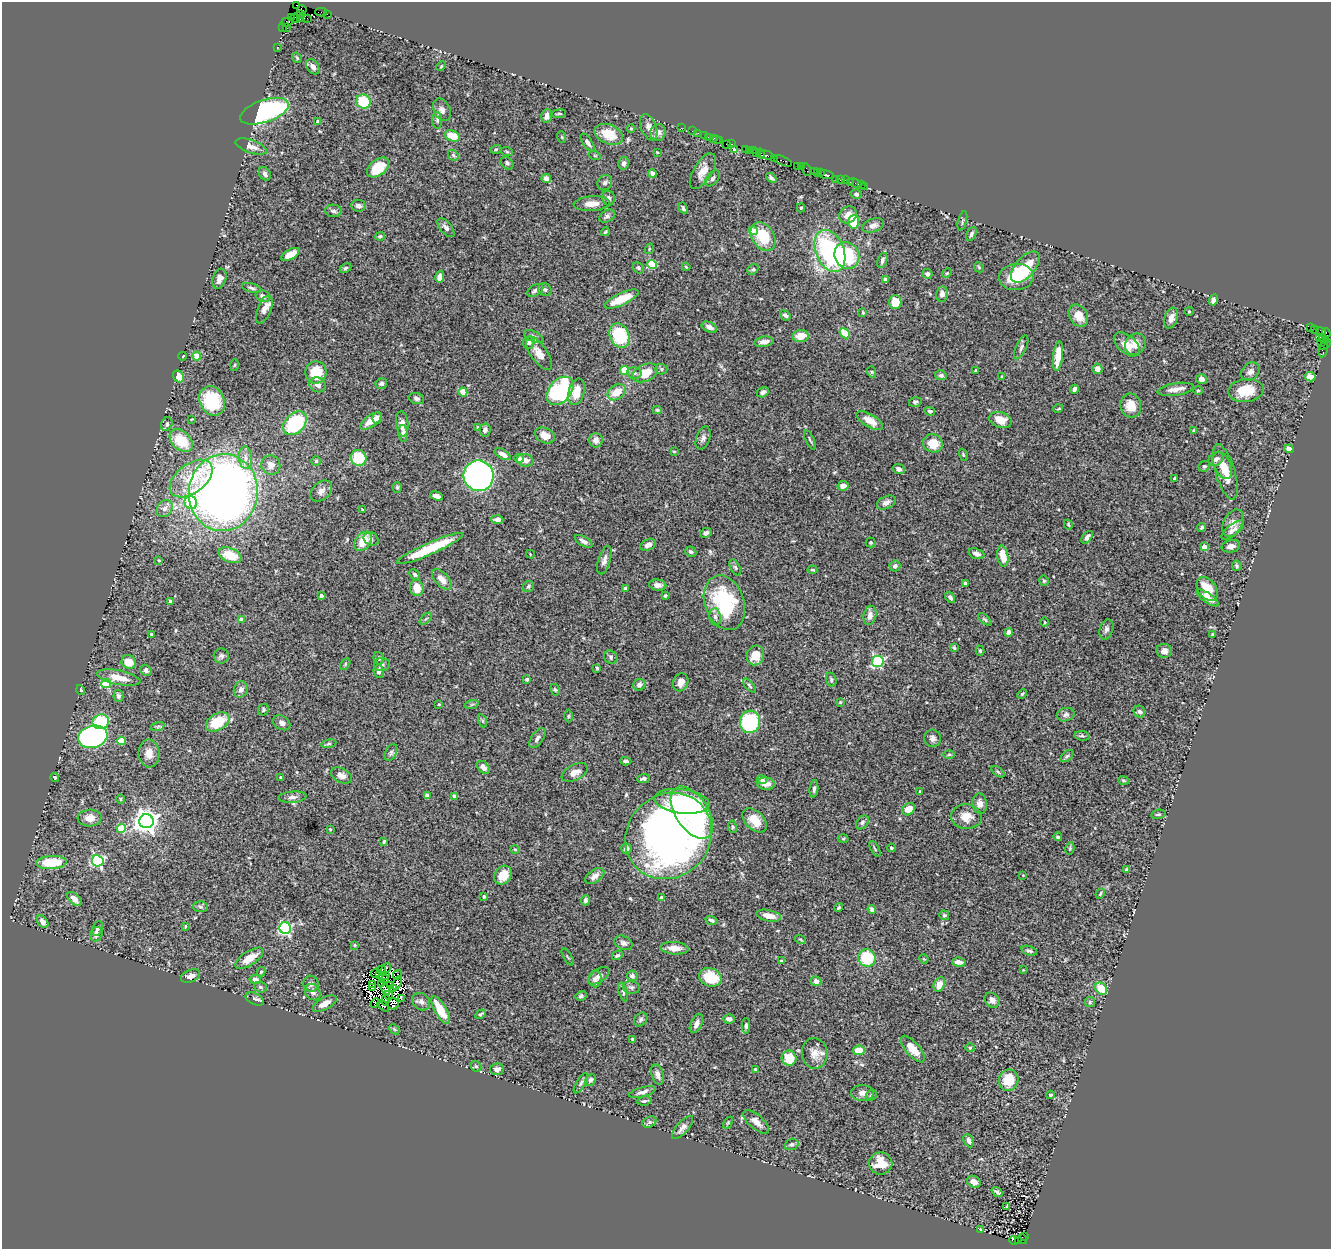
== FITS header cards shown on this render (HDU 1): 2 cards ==
NAXIS1  =                 1329
NAXIS2  =                 1247

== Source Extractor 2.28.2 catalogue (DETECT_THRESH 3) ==
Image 1329 x 1247 px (HDU 1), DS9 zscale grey, 1 PNG px = 1 image px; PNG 1333 x 1251 px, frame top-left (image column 1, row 1247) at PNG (2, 2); each listed source drawn as its Kron ellipse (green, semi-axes under 4 px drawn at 4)
Background 1.26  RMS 0.045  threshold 0.136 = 3 sigma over >= 5 px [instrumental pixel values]
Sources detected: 493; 8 with non-positive FLUX_AUTO (blend fragments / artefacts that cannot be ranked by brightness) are neither listed nor drawn; the other 485 listed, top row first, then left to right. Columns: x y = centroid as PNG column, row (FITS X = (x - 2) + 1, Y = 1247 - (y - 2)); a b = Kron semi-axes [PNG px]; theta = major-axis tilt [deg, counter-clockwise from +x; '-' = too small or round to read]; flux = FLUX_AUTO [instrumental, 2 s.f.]
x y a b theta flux
297 5 3 2 - 38
302 10 4 3 - 91
321 12 6 2 1 110
301 14 4 2 - 41
327 14 2 2 - 28
291 18 3 2 - 56
296 18 5 2 - 68
307 18 2 2 - 20
300 19 4 2 - 54
287 22 6 3 18 140
286 27 3 2 - 0.73
283 28 2 2 - 59
278 47 2 2 - 26
297 58 5 3 - 3.5
441 66 5 3 - 2.7
313 67 8 5 -58 15
363 102 7 7 - 120
442 110 12 8 -63 14
265 111 25 11 19 560
559 114 7 2 5 4.3
547 116 7 5 76 14
437 120 8 5 -86 6.3
318 122 4 4 - 9.4
649 127 14 7 -68 21
631 128 4 4 - 3.4
681 128 2 2 - 38
692 131 2 2 - 29
658 133 8 7 - 16
698 133 2 2 - 31
609 134 15 9 -23 68
704 135 2 2 - 89
452 136 8 5 -21 53
562 137 6 3 -71 3.4
708 137 3 2 - 66
713 138 3 3 - 170
716 139 4 2 - 89
720 141 3 3 - 96
588 142 10 4 -55 10
726 144 2 2 - 35
731 144 2 2 - 45
251 146 16 6 -19 23
496 149 5 3 - 2.7
735 150 4 3 - 6.6
745 150 3 2 - 73
749 150 3 2 - 75
753 151 2 2 - 32
507 152 6 3 -19 3.2
657 152 4 3 - 2.5
757 153 3 3 - 150
760 154 5 3 - 370
453 155 6 4 -48 5.4
766 155 8 4 -14 620
595 156 6 3 -19 3
774 158 2 2 - 18
783 161 10 4 -23 500
507 163 7 5 -45 6.9
624 163 6 5 - 9
798 166 4 3 - 150
801 166 3 2 - 110
378 167 13 7 37 81
807 170 6 2 -72 91
703 171 20 9 59 34
814 171 2 2 - 140
817 172 3 2 - 100
652 173 4 4 - 13
821 173 3 2 - 85
265 174 7 5 -58 9.1
826 175 8 3 -12 450
713 178 9 5 52 7.2
771 178 6 3 -40 7.8
546 179 5 4 - 14
835 179 4 3 - 67
840 179 3 3 - 160
845 180 2 2 - 20
850 182 2 2 - 60
605 183 8 7 - 8
855 183 6 2 -21 26
861 185 4 2 - 16
864 186 2 2 - 24
856 194 5 4 - 6
608 198 7 6 - 10
592 204 18 7 3 31
358 206 7 5 -9 11
683 208 6 4 -62 5.3
801 208 4 4 - 3.5
334 211 8 6 -3 7.4
848 215 9 8 - 24
607 216 8 5 30 8.1
962 221 10 3 75 4.6
854 222 7 5 87 80
873 225 11 6 17 15
446 228 11 5 -50 12
753 231 4 4 - 48
605 232 4 2 - 3.6
971 234 7 5 65 6.7
380 236 5 4 - 5.6
763 236 16 11 -59 96
649 249 5 3 - 2.5
830 251 22 14 -68 470
290 254 10 5 29 34
847 256 14 12 -64 170
882 260 8 4 71 7.9
652 264 5 4 - 160
686 267 4 3 - 3
979 267 5 4 - 4.4
1025 267 19 9 49 120
346 268 6 4 27 4.9
638 268 6 5 - 4.7
753 269 6 5 - 4.9
947 273 5 4 - 3.5
927 274 5 4 - 11
440 277 6 4 77 15
1016 277 17 13 5 84
219 279 10 6 69 17
885 279 4 4 - 19
252 288 10 4 -14 7.5
535 290 8 5 30 9.5
545 290 7 6 - 5.9
942 294 7 6 - 12
263 296 7 5 -22 14
621 299 18 6 25 74
1214 300 5 4 - 14
895 302 7 6 - 53
264 309 15 7 68 21
1189 311 4 4 - 2.9
863 313 3 3 - 3.4
785 315 6 4 -38 10
1078 316 12 9 -57 39
1171 318 11 6 70 19
709 327 8 5 -25 16
1310 327 3 3 - 640
1314 329 3 2 - 24
1321 332 5 4 - 170
845 333 6 4 -43 74
1326 333 5 2 - 120
620 335 13 9 -63 160
534 336 10 5 -27 9.5
801 336 8 6 6 32
1319 338 3 3 - 46
1324 339 5 4 - 230
529 342 6 5 - 8.4
764 342 9 5 8 15
1321 342 3 3 - 71
1127 344 15 9 -41 30
1135 344 11 10 - 30
1325 344 6 3 40 220
1021 347 13 5 66 9.2
1323 349 8 4 77 220
539 353 19 8 -55 30
183 356 4 2 - 1.5
197 356 4 4 - 56
1058 356 15 5 83 59
234 365 5 3 - 3.4
661 369 6 5 - 5.5
1097 369 5 5 - 18
625 370 4 4 - 110
975 370 3 3 - 3.3
316 372 11 10 - 82
872 372 6 3 -71 4.1
1251 372 10 8 43 13
634 373 7 5 -15 8.3
645 373 13 8 24 58
941 375 6 5 - 8.6
178 376 6 5 - 47
1002 377 3 2 - 2.3
1310 377 5 4 - 17
1201 379 6 5 - 9.1
381 384 6 5 - 8.1
318 385 9 7 -27 13
1074 389 4 3 - 9
1175 389 18 6 9 20
1198 390 5 3 - 2.7
1246 390 17 11 4 75
560 391 16 11 49 500
463 392 4 4 - 49
576 392 13 7 75 40
617 392 10 7 35 48
763 392 6 4 33 8.3
416 398 8 5 -18 8
212 401 15 12 -66 150
915 402 6 5 - 5.8
1131 406 12 10 -79 43
1058 409 5 3 - 2.6
657 410 4 4 - 3.8
930 411 5 4 - 6.4
377 418 6 4 86 11
192 419 3 2 - 2.2
870 420 15 6 -31 36
1001 420 11 8 -17 33
371 421 12 6 36 37
295 423 13 9 47 220
167 424 7 5 67 7.7
402 424 12 6 -85 18
478 427 4 3 - 3.7
485 430 6 5 - 8.6
1194 430 3 3 - 6
403 433 8 5 -83 9.3
545 436 10 7 -24 29
703 438 12 6 70 11
181 440 13 9 -43 87
596 440 7 7 - 12
810 440 10 3 -65 4.7
933 443 10 9 - 52
1289 449 4 4 - 13
674 451 3 3 - 3.1
503 454 9 4 -30 19
963 455 6 4 -71 3.4
245 458 11 6 -84 17
359 458 8 7 - 110
519 458 5 4 - 16
1216 459 8 6 36 13
525 460 8 6 -13 15
316 461 4 4 - 4.4
271 465 10 9 - 23
1222 465 14 8 -65 32
1204 466 6 5 - 5
899 469 6 5 - 9.3
1225 472 29 9 -74 55
478 476 15 15 - 970
1175 478 3 3 - 5.7
191 479 24 14 37 99
843 486 6 5 - 17
397 487 5 4 - 4.6
321 491 12 8 43 18
223 493 38 34 84 2400
436 496 6 4 -20 15
191 503 7 6 - 110
886 503 10 6 26 13
165 508 9 7 54 15
363 509 3 2 - 2.9
497 520 6 4 -3 15
1233 523 15 9 64 22
1068 524 5 3 - 3
1202 527 4 4 - 5.5
1233 530 14 5 39 14
706 533 6 4 29 6.7
1087 537 7 4 49 8.6
371 539 8 6 -33 7.8
363 541 11 7 52 55
584 541 10 5 -30 12
871 543 5 5 - 4
648 545 8 5 25 15
1231 546 9 6 11 16
1204 547 4 4 - 35
430 549 36 6 24 120
691 552 6 5 - 7.4
530 554 4 2 - 2
976 554 8 5 -19 12
230 555 12 7 -22 65
1003 556 11 5 -82 48
159 560 4 3 - 2.8
604 560 15 6 73 14
895 566 5 5 - 9.5
1237 566 5 4 - 5.3
735 567 9 4 -63 5.7
812 570 5 3 - 3.8
414 574 6 4 -46 6.6
442 579 12 6 -47 28
1044 581 5 4 - 4.2
965 583 4 4 - 6.1
658 585 8 5 -7 14
528 587 6 5 - 5.6
417 588 8 7 - 35
625 588 4 3 - 13
1207 589 13 9 -54 60
321 596 4 3 - 10
665 596 4 3 - 4.7
950 597 6 4 -53 8.7
1207 598 13 5 -34 23
170 601 4 3 - 6.6
724 603 28 19 -71 250
870 615 10 6 79 17
715 617 9 5 -82 11
426 619 7 3 44 4.3
985 619 8 4 -40 4.8
242 620 4 3 - 20
1045 622 5 3 - 2.7
1106 629 10 6 73 9.4
1009 632 4 4 - 12
151 634 3 3 - 3.5
1213 634 3 3 - 3
954 648 3 3 - 4.7
980 651 5 4 - 4.8
1164 651 8 7 - 15
755 655 10 8 76 48
221 656 7 7 - 8.6
611 657 7 6 - 7.3
379 658 6 5 - 5.1
129 662 7 6 - 44
878 662 6 5 - 350
345 664 6 4 61 3.9
382 665 8 6 -2 9.7
597 668 3 3 - 4
146 670 6 5 - 9
379 671 7 5 -81 11
119 678 22 7 -11 43
527 679 3 3 - 7.3
831 680 7 5 -73 5.7
681 682 9 7 65 23
106 683 5 4 - 150
639 685 6 5 - 9.6
749 686 8 4 -50 5.8
241 689 8 7 - 13
81 690 5 4 - 3.9
555 690 6 4 -62 4.5
1022 694 5 3 - 2.9
118 696 6 5 - 7.6
840 702 4 3 - 3
439 704 3 2 - 1.9
472 704 7 4 19 5.2
263 710 6 5 - 4.3
1139 712 6 5 - 7.4
1066 715 9 6 15 9.5
568 716 6 4 89 3.3
483 721 7 4 -71 4.4
101 722 8 7 - 160
218 722 13 8 30 97
750 722 11 10 - 330
282 723 9 6 -33 13
158 726 7 4 19 5.6
1082 736 7 4 -8 5.6
93 737 15 11 15 630
537 738 11 5 55 11
933 738 8 8 - 11
121 741 4 4 - 67
329 744 8 4 9 4.9
391 752 9 5 64 7.8
149 753 14 10 -87 31
949 754 6 4 1 4.1
1067 756 7 4 44 5.6
626 761 6 3 -6 5.6
483 767 7 5 -48 21
575 772 14 7 26 24
998 772 7 4 -37 4.2
341 775 11 7 -26 18
55 777 4 4 - 4.6
281 777 3 3 - 4.4
643 779 6 4 7 8.4
762 780 5 4 - 8.1
1124 780 5 3 - 3.8
766 784 9 6 -4 25
814 789 8 4 83 7.8
920 791 3 3 - 2.8
427 796 4 4 - 18
455 796 4 3 - 14
292 797 14 5 5 13
120 799 5 3 - 3.2
682 801 28 12 -7 190
980 803 10 7 -82 14
909 809 7 5 38 36
692 813 29 16 -56 160
1158 814 7 4 10 4.9
966 817 15 12 -4 35
90 818 12 8 3 24
755 820 14 9 -44 52
146 821 7 7 - 2600
862 822 8 5 52 6.3
732 827 6 3 -83 4
121 828 4 4 - 95
330 829 4 3 - 2.3
669 836 45 41 45 1800
1058 837 4 4 - 5.8
843 839 5 3 - 3.2
384 841 4 3 - 3.8
891 848 4 4 - 4.9
1070 848 6 4 79 3.8
515 849 5 3 - 3
626 849 5 5 - 15
875 849 8 2 -61 3.9
98 861 6 5 - 460
51 863 15 6 3 100
1126 869 3 3 - 3.5
503 875 10 8 56 36
1023 875 3 3 - 1.9
595 876 10 6 34 18
1100 894 5 3 - 3.6
484 897 4 4 - 5.5
661 898 3 3 - 8.7
74 899 9 5 -42 19
585 900 5 4 - 9.3
200 907 7 5 -4 6.8
839 908 4 3 - 3.3
872 909 4 4 - 7.6
944 915 5 4 - 5.1
769 916 12 5 -12 26
711 920 6 4 -18 7.9
43 922 7 5 -52 14
185 926 3 2 - 2.6
97 928 7 5 66 7.7
285 928 6 5 - 450
96 934 7 6 - 14
800 939 5 3 - 2.8
623 943 9 6 -26 9.3
355 945 3 3 - 3.6
674 948 14 6 -4 26
1029 951 8 4 -16 7.5
617 955 6 4 29 4.7
568 957 9 2 -59 3.2
249 958 16 7 32 44
867 958 9 8 - 120
924 959 5 4 - 2.8
782 961 4 3 - 7.3
959 962 7 4 -4 14
386 968 5 2 - 16
381 970 2 2 - 4.5
1023 970 3 2 - 2.2
261 972 4 3 - 3.6
375 973 4 2 - 3
379 974 3 2 - 1.6
398 975 5 2 - 2.1
191 976 10 6 23 17
386 976 4 2 - 1.2
599 976 12 6 34 14
632 976 5 5 - 7.1
710 977 11 9 -20 100
383 978 5 3 - 4.3
255 979 6 4 -10 11
595 979 8 6 89 8.9
816 981 5 5 - 17
397 983 7 3 70 0.0063
311 984 8 7 - 11
372 984 3 2 - 0.78
381 984 3 2 - 1.4
939 985 7 5 65 33
391 986 3 2 - 0.12
261 987 6 5 - 5
631 987 8 6 -11 7.4
372 988 4 3 - 6.9
393 988 3 2 - 1.8
385 989 6 4 -56 2.5
1101 989 7 5 -49 62
313 992 9 7 -49 11
623 992 9 4 -73 6.1
389 995 5 2 - 1.3
581 996 6 4 30 5.4
401 998 4 2 - 4.2
255 999 10 5 -27 9.9
386 1000 5 2 - 1.8
992 1000 8 6 -44 14
421 1002 9 8 - 12
1090 1002 5 5 - 4.8
375 1003 5 4 - 1.8
325 1004 13 6 29 27
393 1004 6 5 - 11
383 1006 7 3 -45 2.9
441 1010 16 6 -60 63
480 1014 5 3 - 4.4
729 1019 6 4 -3 10
641 1020 8 6 47 6.9
696 1024 10 5 65 16
746 1026 7 4 -90 6.5
394 1029 6 4 -46 4.4
633 1040 4 3 - 4.7
970 1048 4 4 - 3.6
913 1049 16 6 -49 45
859 1050 6 5 - 39
815 1053 15 12 -82 32
789 1058 7 7 - 59
476 1066 6 5 - 4.4
497 1069 7 5 9 14
755 1069 3 2 - 2.5
657 1074 10 6 -73 15
590 1080 6 5 - 8.5
1009 1080 11 9 69 70
581 1083 11 4 59 7
642 1092 14 5 15 12
862 1093 11 8 0 18
871 1095 6 5 - 5.8
1050 1095 4 4 - 5.6
644 1101 7 4 9 5.2
650 1122 7 5 27 6.5
756 1122 16 7 -42 18
728 1123 6 4 55 4.1
682 1128 14 6 48 15
969 1141 7 5 -66 10
791 1144 7 5 21 6.2
881 1163 12 11 - 51
974 1182 7 5 -32 18
997 1192 6 3 -37 6.1
1007 1206 3 3 - 14
980 1229 3 2 - 2.1
1024 1236 3 2 - 120
1022 1239 5 2 - 200
1014 1240 5 3 - 210
1019 1240 3 3 - 180
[8 non-positive-flux detections neither listed nor drawn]